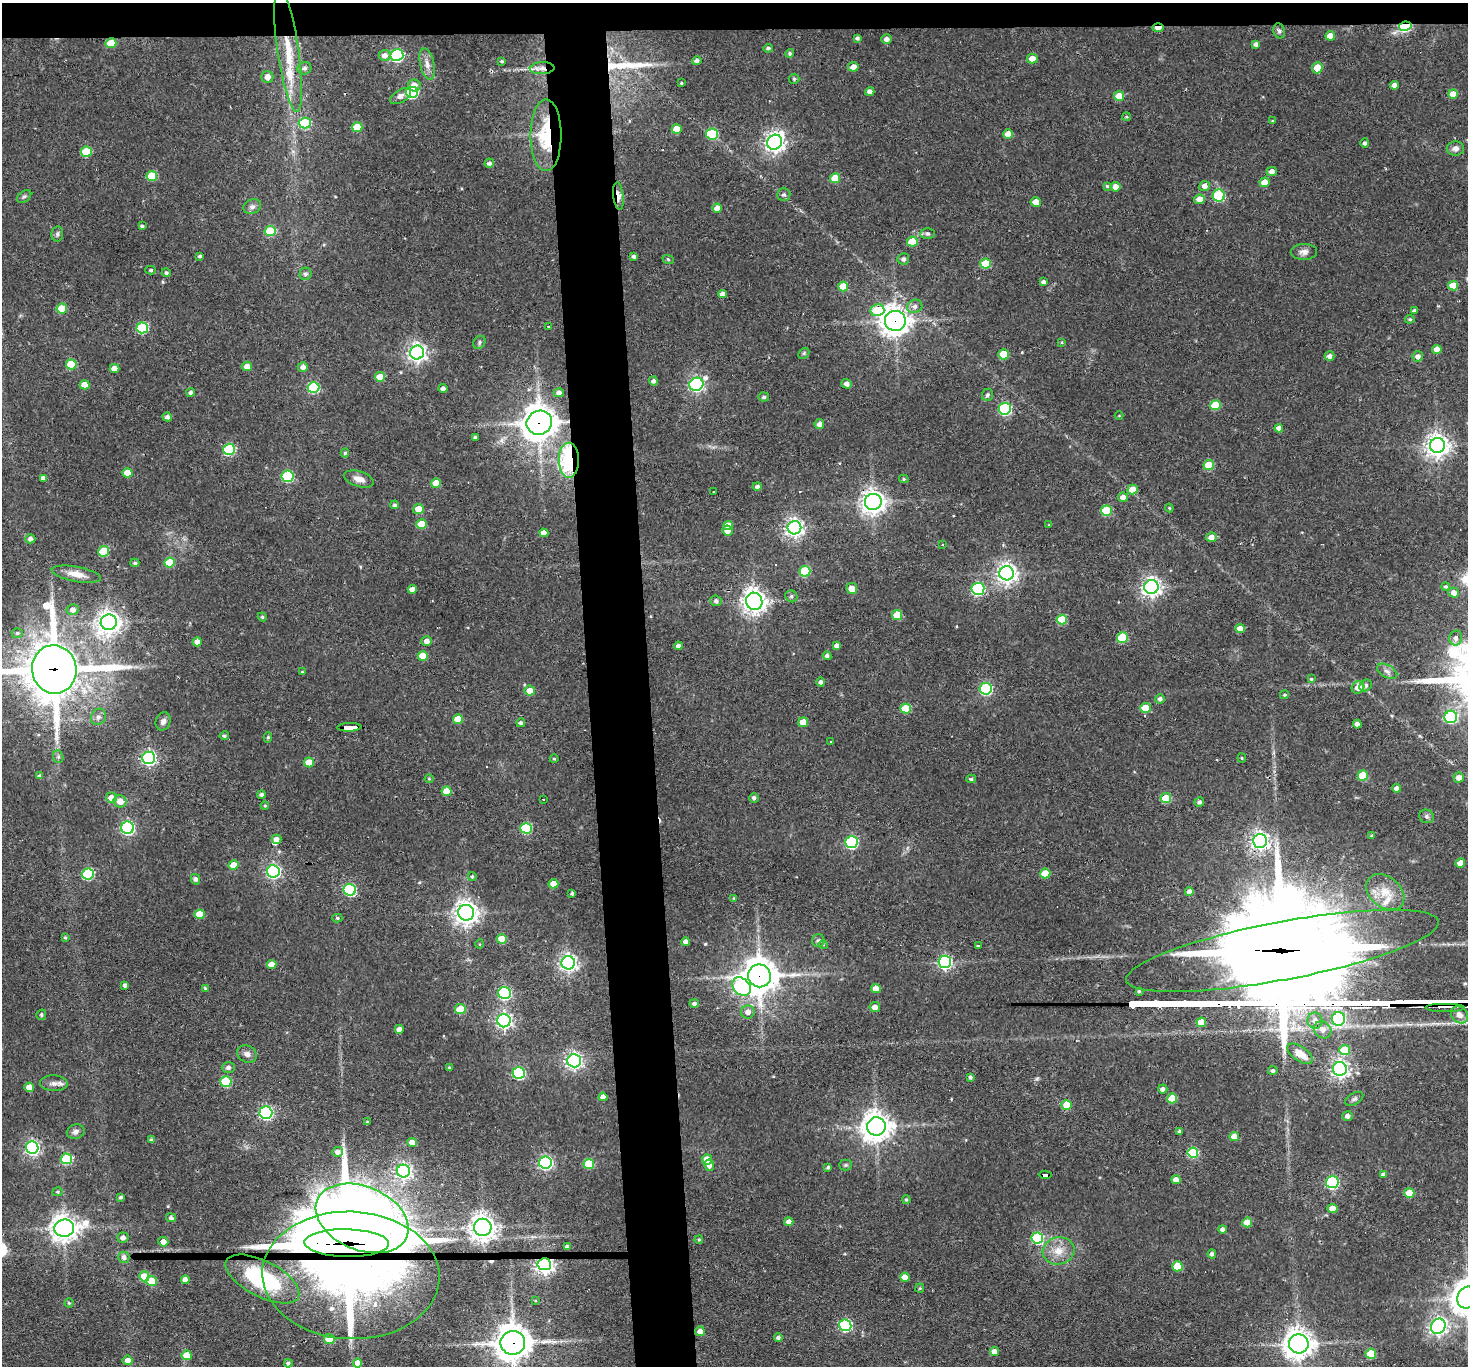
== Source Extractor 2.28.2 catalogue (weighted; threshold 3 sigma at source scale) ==
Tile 2 of 3 x 3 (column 2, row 1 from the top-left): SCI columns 1466-2931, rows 2886-4249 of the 4396 x 4374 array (HDU 1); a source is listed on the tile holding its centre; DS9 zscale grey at full resolution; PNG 1470 x 1368 px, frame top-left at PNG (2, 3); each listed source drawn as its Kron ellipse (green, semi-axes under 4 px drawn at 4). Shown black and unused: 6% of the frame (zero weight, under 2 of 3 exposures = <1% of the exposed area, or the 3 px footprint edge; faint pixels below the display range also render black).
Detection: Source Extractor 2.28.2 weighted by HDU 2 'WHT'; one run over the whole footprint, this tile lists its part. Background 0.0647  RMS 0.0057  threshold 0.0257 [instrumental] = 3 sigma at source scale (4.5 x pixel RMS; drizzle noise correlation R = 1.50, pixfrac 1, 0.05/0.05 arcsec/px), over >= 5 px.
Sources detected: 374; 6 cosmic-ray / hot-pixel residue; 1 long thin detection or spike segment (spike, bleed or trail) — neither listed nor drawn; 6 inside a brighter listed object's ellipse — not listed separately; the other 361 listed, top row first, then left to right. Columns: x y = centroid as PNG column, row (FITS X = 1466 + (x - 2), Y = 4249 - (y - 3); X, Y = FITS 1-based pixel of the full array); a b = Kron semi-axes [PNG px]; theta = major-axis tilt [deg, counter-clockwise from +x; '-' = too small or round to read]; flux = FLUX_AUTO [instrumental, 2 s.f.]
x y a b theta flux
1405 26 6 4 9 51
1158 28 6 3 1 5.4
1279 31 7 6 - 1.3
1330 36 5 4 - 7.6
857 38 4 3 - 1.3
887 39 5 4 - 2.6
111 43 5 5 - 16
1256 44 4 4 - 2
768 48 5 4 - 1.2
288 51 61 10 -82 26
790 53 4 4 - 1.1
385 55 6 5 - 3.5
397 55 6 6 - 75
1032 59 5 4 - 5.9
502 61 3 3 - 0.82
697 61 5 4 - 1.6
427 64 16 7 -77 4.2
853 67 5 4 - 5.5
304 68 7 6 - 2.2
542 68 12 6 3 3.5
1317 68 5 5 - 7.6
267 77 6 6 - 4.2
794 79 5 5 - 0.92
681 83 3 2 - 0.54
414 85 6 6 - 4.5
1394 85 4 4 - 3.8
870 91 4 4 - 2.6
412 92 6 5 - 61
1453 94 5 4 - 6.7
400 96 11 6 31 2.7
1119 96 5 5 - 10
1126 117 4 3 - 0.74
1273 121 4 3 - 0.59
305 123 6 5 - 35
357 127 5 5 - 14
677 129 5 5 - 8.5
712 134 6 5 - 35
1008 134 5 4 - 5.8
546 135 36 15 90 36
775 142 8 7 - 320
1365 143 4 4 - 1.5
1455 148 8 7 - 2.7
86 152 5 5 - 25
489 163 5 4 - 1.8
1272 172 5 4 - 3.2
152 176 5 5 - 18
835 178 5 5 - 16
1265 182 5 5 - 6.7
1107 186 4 4 - 0.68
1205 186 5 5 - 3.4
1115 187 5 5 - 4.3
784 194 6 6 - 1.3
24 196 8 5 37 1.1
618 196 14 5 -83 3.9
1219 196 6 6 - 49
1199 199 5 4 - 5.7
1036 202 5 4 - 8
252 207 9 7 21 2.5
717 208 4 4 - 5.8
142 226 4 3 - 1.2
270 231 5 5 - 30
57 234 7 6 - 1.4
928 234 7 5 0 1.3
912 242 5 5 - 15
1304 252 13 8 2 3.1
200 256 3 3 - 1.1
634 257 4 4 - 1.4
668 259 6 3 -20 0.63
903 259 6 5 - 1.5
986 264 5 5 - 19
151 270 5 4 - 1
166 273 4 4 - 1
305 274 6 6 - 1.8
1043 282 4 4 - 1.8
843 286 5 5 - 13
1453 286 5 5 - 11
722 294 4 4 - 2.8
915 306 8 6 24 2.3
62 309 5 5 - 17
877 310 7 6 - 30
1414 310 3 3 - 1.2
1410 319 5 4 - 0.93
895 321 10 10 - 590
549 326 3 3 - 1.8
142 328 6 5 - 48
479 342 7 5 52 1.1
1062 342 4 3 - 0.55
1437 349 4 4 - 5.2
417 352 7 7 - 270
804 353 6 4 46 0.87
1004 354 5 5 - 20
1329 356 5 5 - 2.4
1418 356 5 5 - 2.6
71 364 5 5 - 23
247 366 5 4 - 4.5
303 367 5 5 - 2.8
114 368 5 4 - 4.8
380 377 5 4 - 9.5
653 381 4 4 - 1.9
696 384 7 6 - 140
847 384 5 5 - 2.7
85 385 5 4 - 6.7
314 387 6 5 - 41
443 389 4 4 - 2.4
191 392 4 4 - 1.7
559 393 5 4 - 2.3
987 395 6 5 - 1.3
764 397 5 4 - 1.5
1215 405 5 5 - 19
1005 409 6 6 - 73
1119 416 4 3 - 0.45
167 417 5 4 - 1.9
539 423 13 12 - 1000
819 424 5 4 - 3.1
1279 428 4 4 - 3.6
475 437 3 3 - 1.1
1437 445 7 7 - 470
229 449 6 5 - 47
345 453 4 4 - 0.92
569 460 17 10 -89 76
1209 465 5 5 - 17
127 473 5 4 - 9.6
287 476 6 5 - 49
43 478 4 4 - 2.1
359 479 15 7 -17 4.3
904 479 5 4 - 0.86
436 483 5 4 - 7
757 486 4 4 - 1.4
1132 489 5 5 - 8.6
713 492 2 2 - 0.67
1123 497 5 4 - 3.2
873 502 8 8 - 440
395 505 4 4 - 1.1
1169 508 4 4 - 0.53
418 509 5 5 - 7.5
1106 511 5 5 - 27
422 524 5 5 - 13
728 525 5 4 - 7
1049 525 4 3 - 0.43
794 528 7 6 - 260
727 531 5 5 - 4.5
544 533 4 4 - 4.3
1211 537 5 4 - 3.7
30 539 5 4 - 2.2
943 545 3 2 - 0.56
104 551 5 5 - 22
170 562 5 5 - 15
135 563 4 3 - 0.98
805 571 5 5 - 39
1007 573 7 7 - 340
76 574 25 7 -10 6.9
1446 586 4 4 - 0.8
1151 587 7 7 - 280
412 589 4 4 - 4
852 589 5 5 - 6.5
978 589 6 6 - 84
1454 593 5 5 - 3.7
791 596 6 5 - 1.3
716 601 6 5 - 1.5
754 601 8 8 - 470
73 610 6 5 - 2.9
897 615 5 5 - 14
262 617 4 4 - 0.78
1062 620 5 5 - 21
109 622 8 7 - 490
1240 629 5 4 - 7.9
17 633 5 4 - 0.89
1122 638 5 5 - 29
1456 638 7 6 - 2.3
427 641 5 5 - 3.3
197 642 4 4 - 3.6
678 646 4 4 - 1.9
837 646 4 4 - 2.3
423 656 5 4 - 8.8
827 656 4 4 - 1.8
54 669 24 22 -81 2800
1387 671 11 6 -28 2.5
302 672 4 4 - 0.56
1311 679 4 4 - 0.65
821 682 5 4 - 1.6
1366 685 6 5 - 1.9
1358 687 6 6 - 5.4
986 689 6 6 - 68
530 691 5 5 - 7.5
1284 695 5 4 - 0.91
1160 699 4 4 - 1.9
1145 708 5 5 - 14
906 709 5 5 - 21
98 717 8 7 - 2.2
1451 717 6 6 - 67
458 719 5 5 - 10
163 721 9 7 70 2.3
803 722 5 4 - 9.7
521 723 4 4 - 1.4
1357 724 4 4 - 2.5
349 727 12 3 1 72
224 736 5 4 - 0.91
268 737 5 4 - 0.86
830 741 2 2 - 0.53
58 757 6 5 - 1.1
149 758 6 6 - 150
1242 758 4 4 - 0.69
554 759 4 4 - 0.61
309 762 5 5 - 9.7
1363 775 5 5 - 22
39 776 4 4 - 1.5
1459 777 5 5 - 3.8
429 779 4 4 - 0.58
971 779 5 4 - 1.1
1396 788 4 4 - 2.5
447 791 5 5 - 12
261 795 4 4 - 1.5
111 798 5 5 - 6.1
754 798 5 5 - 1.4
1166 798 5 5 - 24
543 799 3 2 - 0.72
120 801 6 6 - 5.2
1199 802 5 4 - 1.7
265 806 4 3 - 0.71
1427 816 7 6 - 1.4
127 828 6 6 - 100
526 828 6 5 - 38
1372 836 4 3 - 0.82
276 839 5 4 - 2.9
1260 841 7 7 - 270
851 842 6 6 - 82
1460 863 5 5 - 6.4
234 865 5 4 - 8.8
273 871 6 6 - 130
1045 873 5 5 - 14
88 874 6 5 - 50
472 876 4 3 - 0.8
196 879 5 4 - 1.9
553 884 5 4 - 6.5
350 890 6 6 - 61
1189 892 4 4 - 2.9
1385 892 21 15 -41 12
572 893 3 3 - 0.93
734 898 3 3 - 0.53
466 913 8 8 - 500
199 914 5 5 - 11
337 918 5 4 - 0.79
65 937 4 3 - 0.77
502 939 5 5 - 12
818 941 6 6 - 1.6
686 942 4 4 - 3.4
480 944 5 3 - 0.51
823 945 4 4 - 0.84
978 945 2 2 - 0.93
1282 951 159 29 11 16000
945 962 6 6 - 110
568 963 7 6 - 240
272 964 5 4 - 5.5
759 976 11 11 - 1100
125 985 4 4 - 1.8
741 987 10 8 -44 95
205 988 4 4 - 0.75
876 988 5 4 - 5.6
1139 991 3 3 - 0.82
504 993 6 6 - 96
694 1004 5 4 - 1.7
875 1007 5 5 - 3.8
1445 1007 20 2 0 5.7
460 1009 5 5 - 17
748 1012 7 6 - 3.5
41 1015 5 4 - 1.1
1459 1015 9 7 -43 4.3
1339 1019 7 6 - 67
504 1021 6 6 - 180
1315 1021 8 7 - 3.8
1201 1022 5 4 - 9.6
399 1029 4 4 - 3
1323 1030 9 8 - 3.7
1345 1050 5 5 - 20
247 1054 10 8 -27 2.6
1300 1054 14 7 -34 9.5
574 1061 7 6 - 210
449 1067 3 3 - 0.6
228 1068 6 5 - 2
1340 1069 7 7 - 240
1273 1071 5 4 - 1.5
519 1073 6 6 - 70
970 1077 4 3 - 1.2
226 1081 5 5 - 30
54 1083 14 8 -2 3.3
29 1087 5 4 - 6.8
1163 1089 4 4 - 2.2
603 1097 4 4 - 4.1
1172 1098 5 5 - 15
1354 1099 10 5 29 1.6
1067 1105 5 5 - 12
266 1113 6 6 - 120
1347 1116 5 5 - 2.6
367 1122 4 4 - 0.63
876 1126 9 9 - 770
1179 1131 3 3 - 1
76 1132 9 7 20 2.3
1234 1137 5 4 - 7.8
151 1140 4 3 - 1.6
412 1142 5 4 - 5.8
32 1148 6 6 - 150
337 1152 5 5 - 3.2
1193 1153 5 5 - 34
66 1159 6 5 - 36
707 1159 5 5 - 7.5
545 1163 6 6 - 130
589 1164 5 5 - 23
709 1165 6 5 - 3.5
846 1165 6 5 - 0.95
828 1167 4 3 - 1.1
403 1171 6 6 - 190
1383 1174 4 4 - 1.6
1045 1175 6 3 -4 40
1176 1180 5 4 - 4.5
1332 1182 6 6 - 86
58 1192 5 4 - 0.85
1409 1193 5 5 - 14
121 1197 4 4 - 1
906 1200 4 3 - 0.83
1333 1208 5 4 - 8
171 1218 5 4 - 1.7
362 1218 48 32 -23 960
789 1222 4 4 - 4
1247 1222 5 5 - 10
483 1227 9 8 - 510
64 1228 10 8 6 590
1222 1229 4 4 - 2.1
123 1238 5 5 - 2.3
1037 1238 6 5 - 55
699 1240 4 3 - 0.76
163 1242 5 4 - 4.3
347 1243 42 14 -1 7500
567 1247 4 4 - 2
1058 1251 16 13 14 9.1
1212 1254 4 4 - 1.6
124 1257 5 5 - 2.6
544 1264 6 6 - 280
1177 1266 5 5 - 16
351 1275 88 64 -2 470
144 1276 5 5 - 13
905 1277 5 4 - 6.9
262 1279 40 18 -27 60
185 1280 4 4 - 4.1
152 1281 5 5 - 17
920 1288 4 4 - 0.68
1467 1297 11 9 63 920
535 1300 4 3 - 0.54
69 1303 4 4 - 0.81
845 1325 6 6 - 68
1438 1326 8 7 - 220
700 1331 5 4 - 3.9
778 1338 4 4 - 1.6
329 1339 5 5 - 13
513 1343 12 12 - 1000
1299 1344 10 9 - 690
994 1352 4 4 - 4.6
1371 1354 5 5 - 23
187 1355 5 4 - 11
128 1360 5 4 - 3.9
288 1363 4 4 - 1.3
357 1363 4 4 - 5.5
Overlapping masked pixels (flux is a lower limit): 20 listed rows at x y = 1405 26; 1158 28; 111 43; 288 51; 542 68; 546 135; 618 196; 895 321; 539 423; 569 460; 54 669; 349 727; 1282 951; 759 976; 1445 1007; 1045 1175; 347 1243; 544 1264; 351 1275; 513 1343
Isophote crosses this tile's border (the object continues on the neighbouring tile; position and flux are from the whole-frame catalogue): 4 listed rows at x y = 54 669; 1282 951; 1467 1297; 513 1343